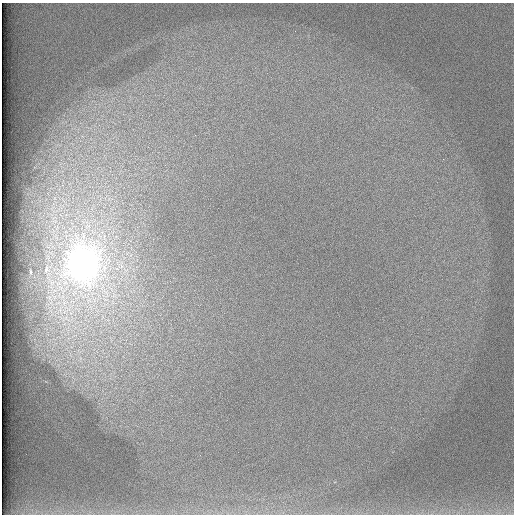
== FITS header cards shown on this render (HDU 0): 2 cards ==
NAXIS1  =                  512 /
NAXIS2  =                  512 /

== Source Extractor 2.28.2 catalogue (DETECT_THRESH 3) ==
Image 512 x 512 px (HDU 0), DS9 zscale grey, 1 PNG px = 1 image px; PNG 516 x 516 px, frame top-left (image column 1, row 512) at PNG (2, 3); no overlay
Background 97.3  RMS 2.9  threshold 8.58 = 3 sigma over >= 5 px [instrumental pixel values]
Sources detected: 3; all 3 listed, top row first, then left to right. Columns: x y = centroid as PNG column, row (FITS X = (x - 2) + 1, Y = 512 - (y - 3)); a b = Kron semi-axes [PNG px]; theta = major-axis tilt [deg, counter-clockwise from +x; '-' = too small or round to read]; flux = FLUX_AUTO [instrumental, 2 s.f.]
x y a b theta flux
83 263 40 34 -90 87000
46 270 11 6 81 980
30 272 3 2 - 180